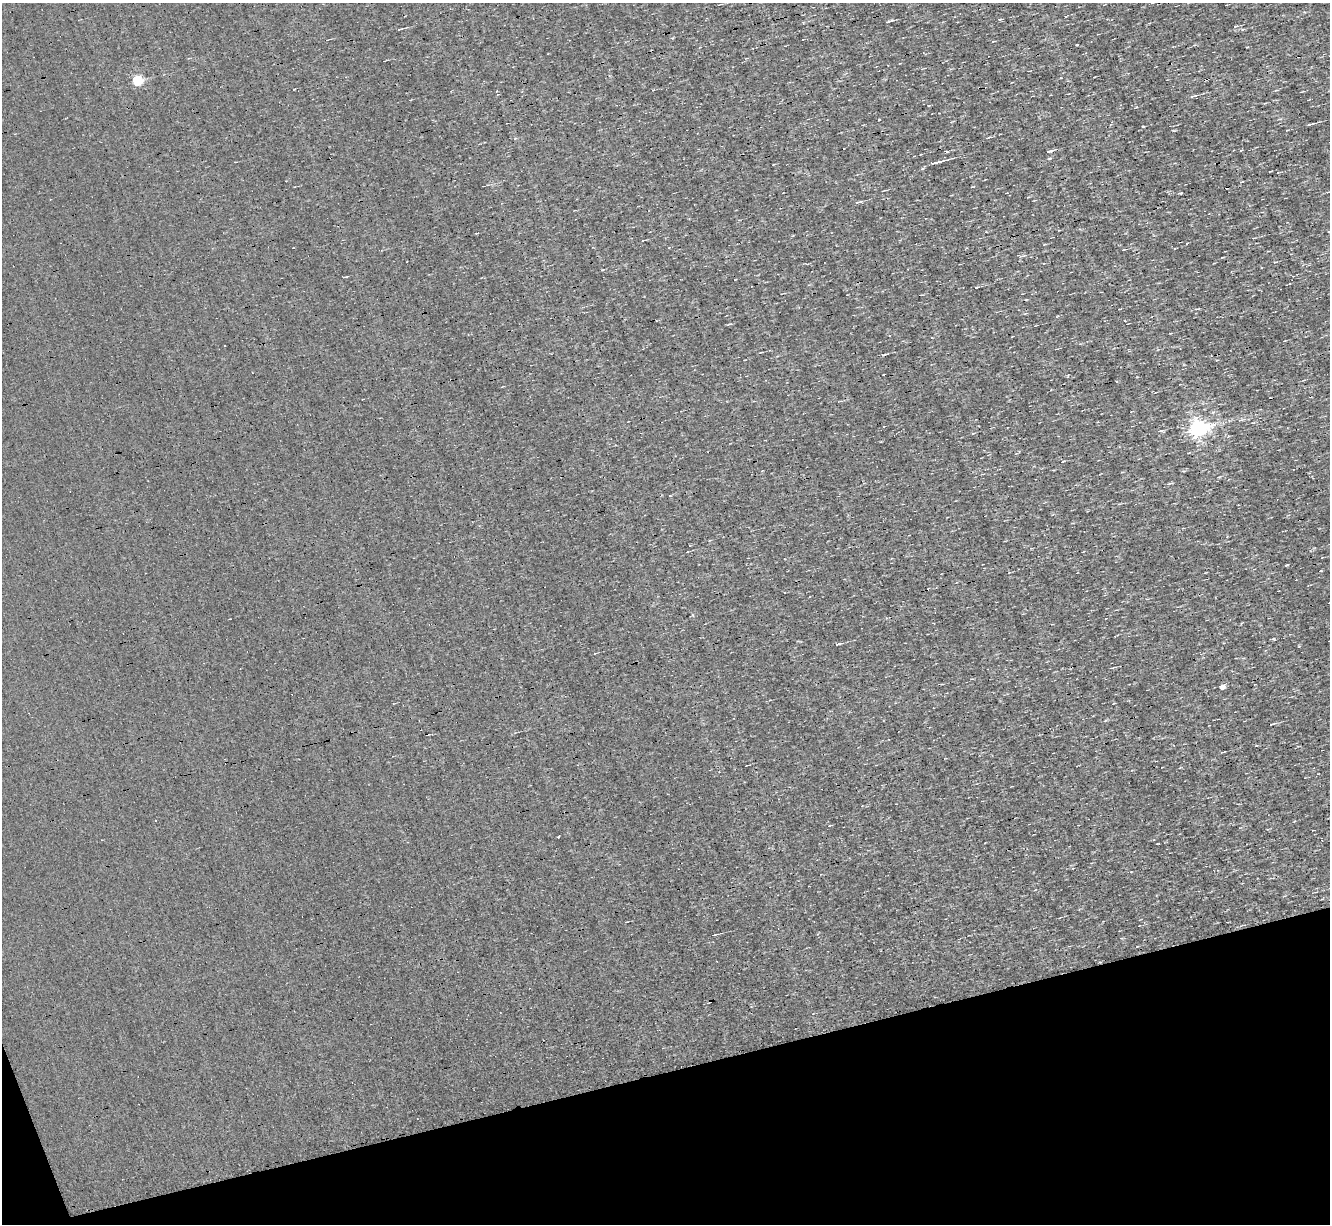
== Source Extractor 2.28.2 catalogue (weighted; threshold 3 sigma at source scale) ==
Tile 14 of 4 x 4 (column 2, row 4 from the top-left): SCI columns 1329-2656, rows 259-1480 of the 5312 x 5277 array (HDU 1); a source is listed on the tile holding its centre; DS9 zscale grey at full resolution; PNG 1332 x 1226 px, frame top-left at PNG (2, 3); no overlay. Shown black and unused: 13% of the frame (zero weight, under 3 of 4 exposures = <1% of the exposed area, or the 3 px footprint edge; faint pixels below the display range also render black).
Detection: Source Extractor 2.28.2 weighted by HDU 2 'WHT'; one run over the whole footprint, this tile lists its part. Background 3.45e-04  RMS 0.044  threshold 0.199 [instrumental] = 3 sigma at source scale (4.5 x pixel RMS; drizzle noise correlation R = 1.50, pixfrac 1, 0.05/0.05 arcsec/px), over >= 5 px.
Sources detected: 33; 6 cosmic-ray / hot-pixel residue — not listed; the other 27 listed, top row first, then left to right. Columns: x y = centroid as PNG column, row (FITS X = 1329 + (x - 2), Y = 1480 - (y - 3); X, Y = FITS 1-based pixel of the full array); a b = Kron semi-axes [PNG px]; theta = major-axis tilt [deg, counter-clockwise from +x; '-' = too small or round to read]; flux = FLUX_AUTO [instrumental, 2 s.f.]
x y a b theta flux
888 22 7 3 21 7.1
1236 26 6 3 29 5.1
400 29 4 2 - 3.9
1077 44 3 2 - 4.5
137 81 5 5 - 290
1192 96 7 4 24 7.2
1265 103 5 3 - 3.7
1310 124 12 2 14 9.3
1143 127 4 2 - 3.1
1050 151 8 3 11 9.7
936 162 17 3 13 26
858 202 8 3 14 8.3
1124 249 5 2 - 3.7
1275 262 4 4 - 3.7
977 287 7 3 19 6.3
884 354 6 3 3 5.4
1197 429 7 6 - 1900
1160 431 9 4 13 7.7
1063 461 4 2 - 3.2
1287 565 4 3 - 3.6
1273 639 5 3 - 4.9
838 644 6 3 14 7.2
1221 687 5 4 - 26
1272 724 5 2 - 5
1222 752 6 2 12 3.9
558 837 3 2 - 4.7
715 934 8 2 12 5.3
Unlisted compact peaks at least as high as the median listed source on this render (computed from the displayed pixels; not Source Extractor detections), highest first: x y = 1181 193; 879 119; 1136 107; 602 270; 1299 646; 1242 29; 693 615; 1321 571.